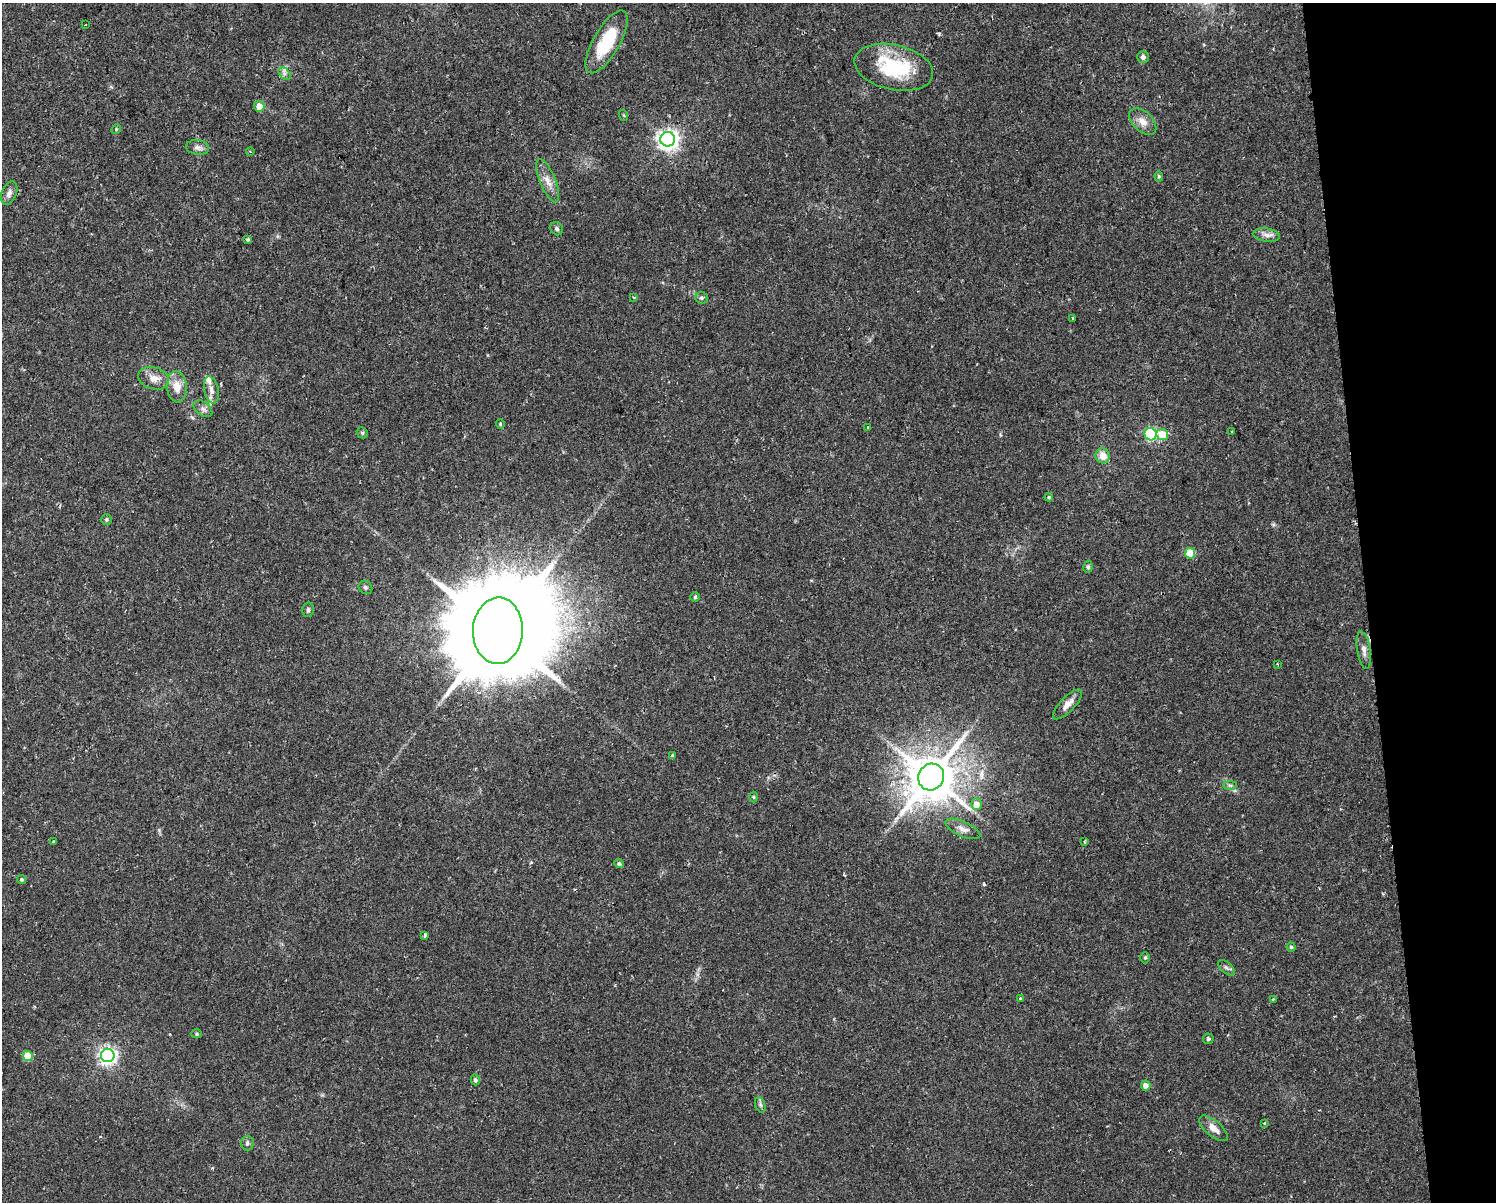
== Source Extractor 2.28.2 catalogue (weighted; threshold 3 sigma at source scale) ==
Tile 9 of 3 x 4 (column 3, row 3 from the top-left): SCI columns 3054-4547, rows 1201-2400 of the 4573 x 4799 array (HDU 1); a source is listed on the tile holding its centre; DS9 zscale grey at full resolution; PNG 1498 x 1204 px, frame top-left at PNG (2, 3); each listed source drawn as its Kron ellipse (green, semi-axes under 4 px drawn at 4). Shown black and unused: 9% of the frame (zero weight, under 2 of 3 exposures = <1% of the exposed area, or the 3 px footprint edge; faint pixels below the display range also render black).
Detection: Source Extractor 2.28.2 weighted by HDU 2 'WHT'; one run over the whole footprint, this tile lists its part. Background 0.0342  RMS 0.0031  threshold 0.0142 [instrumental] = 3 sigma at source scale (4.5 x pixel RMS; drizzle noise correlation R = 1.50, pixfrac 1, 0.0396/0.0396 arcsec/px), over >= 5 px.
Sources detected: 71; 1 cosmic-ray / hot-pixel residue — neither listed nor drawn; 1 inside a brighter listed object's ellipse — not listed separately; the other 69 listed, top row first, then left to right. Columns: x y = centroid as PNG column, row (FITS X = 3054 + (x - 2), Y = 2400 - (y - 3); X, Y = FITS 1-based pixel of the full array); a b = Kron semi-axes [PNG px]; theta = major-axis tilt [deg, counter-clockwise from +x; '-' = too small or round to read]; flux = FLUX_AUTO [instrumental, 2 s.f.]
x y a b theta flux
85 25 2 2 - 0.32
606 42 35 13 60 14
1143 57 6 5 - 1.1
894 67 40 22 -13 24
284 73 7 5 -47 0.9
259 106 5 5 - 3.9
623 115 6 3 -69 0.35
1143 122 16 10 -43 3.1
116 129 5 4 - 0.36
668 139 7 7 - 190
198 147 11 7 -7 1.4
250 151 4 3 - 0.27
1159 176 5 4 - 0.54
548 181 23 8 -68 3.4
9 193 12 7 68 1.6
557 229 7 6 - 0.75
1267 235 13 6 -7 1.8
248 240 4 3 - 0.9
634 297 3 3 - 0.34
701 298 6 6 - 0.72
1072 318 3 2 - 0.34
154 378 16 11 -17 3.3
177 387 15 10 -84 4.2
211 390 14 7 -78 1.9
203 409 10 6 -38 1.2
500 424 5 4 - 0.34
868 427 3 3 - 1.1
1231 432 3 2 - 0.33
362 433 6 5 - 0.52
1151 434 6 6 - 34
1162 434 6 5 - 7.5
1103 456 7 7 - 3.2
1049 497 4 4 - 0.38
106 520 5 5 - 0.54
1190 553 5 5 - 8.9
1088 567 6 5 - 0.63
365 587 7 6 - 0.68
695 597 5 5 - 0.48
308 610 7 5 79 0.71
498 631 33 25 88 9500
1364 650 19 6 -81 1.9
1277 664 4 2 - 0.27
1067 704 19 7 46 2.9
673 756 4 3 - 0.73
931 777 13 12 - 1400
1230 785 7 4 0 0.68
754 797 5 3 - 0.33
976 804 6 5 - 3.7
963 829 19 7 -24 2.1
53 842 4 3 - 1.2
1084 842 4 4 - 0.36
619 864 4 4 - 0.62
22 880 5 4 - 0.64
425 935 4 3 - 0.8
1291 947 4 4 - 0.45
1145 958 5 5 - 0.54
1226 968 10 5 -41 0.87
1020 998 3 3 - 0.66
1273 999 3 3 - 0.37
197 1034 5 4 - 0.43
1208 1039 5 5 - 0.56
28 1056 5 5 - 7.6
108 1056 6 6 - 120
475 1080 5 4 - 0.77
1146 1086 5 5 - 2.4
760 1105 8 5 -71 0.7
1264 1123 3 3 - 0.34
1213 1128 17 7 -40 2.8
247 1143 7 6 - 0.87